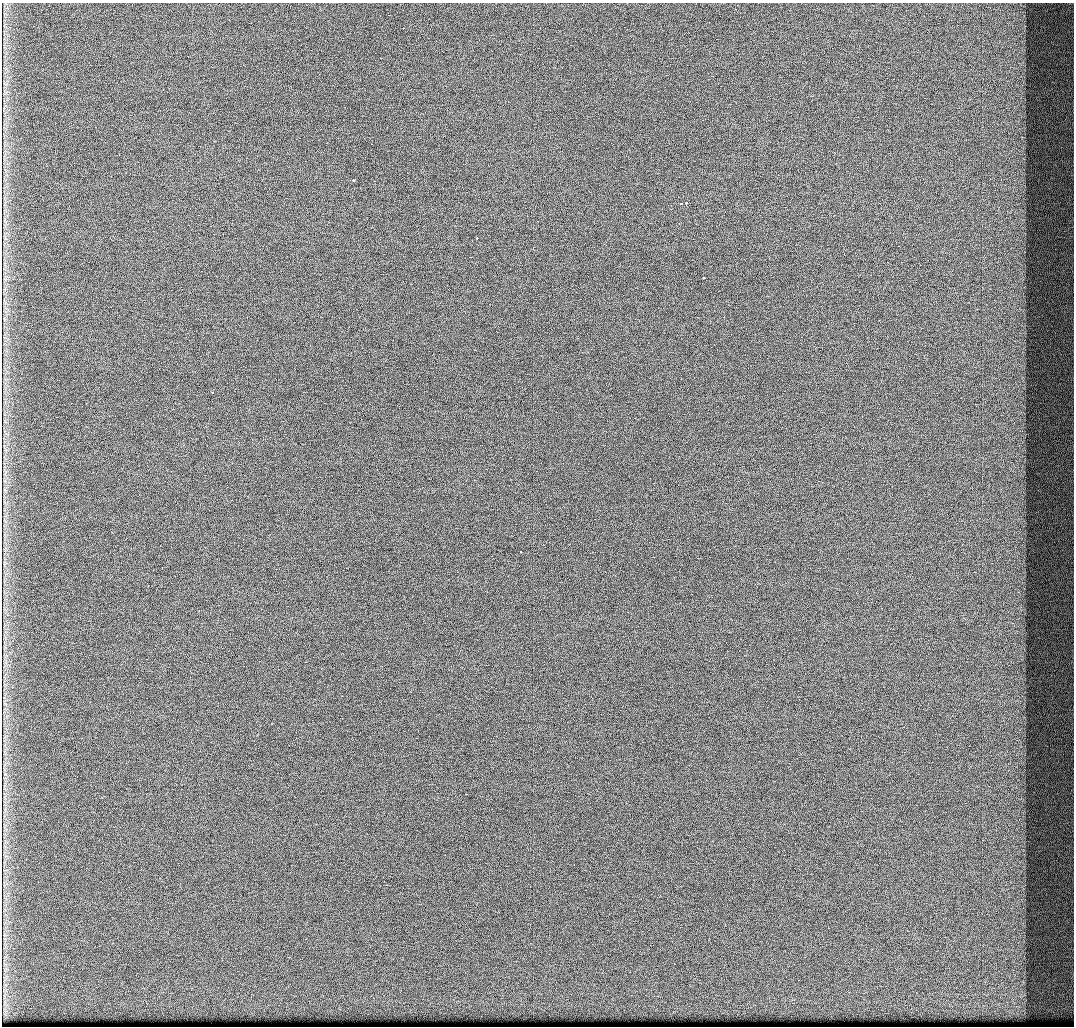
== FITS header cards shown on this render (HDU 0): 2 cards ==
NAXIS1  =                 1072 / Axis length
NAXIS2  =                 1024 / Axis length

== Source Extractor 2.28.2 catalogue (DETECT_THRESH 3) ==
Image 1072 x 1024 px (HDU 0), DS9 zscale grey, 1 PNG px = 1 image px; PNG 1076 x 1028 px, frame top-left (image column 1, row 1024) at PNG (2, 3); no overlay
Background 428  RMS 4.9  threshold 14.8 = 3 sigma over >= 5 px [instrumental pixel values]
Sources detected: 7; all 7 listed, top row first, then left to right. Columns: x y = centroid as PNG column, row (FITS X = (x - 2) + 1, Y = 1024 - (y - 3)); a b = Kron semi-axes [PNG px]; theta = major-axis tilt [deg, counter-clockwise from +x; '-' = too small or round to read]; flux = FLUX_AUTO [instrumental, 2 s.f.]
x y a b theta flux
353 180 3 3 - 2800
686 203 3 2 - 1700
681 204 3 3 - 970
477 238 3 2 - 950
703 278 3 3 - 720
212 393 3 3 - 590
520 552 3 3 - 1100